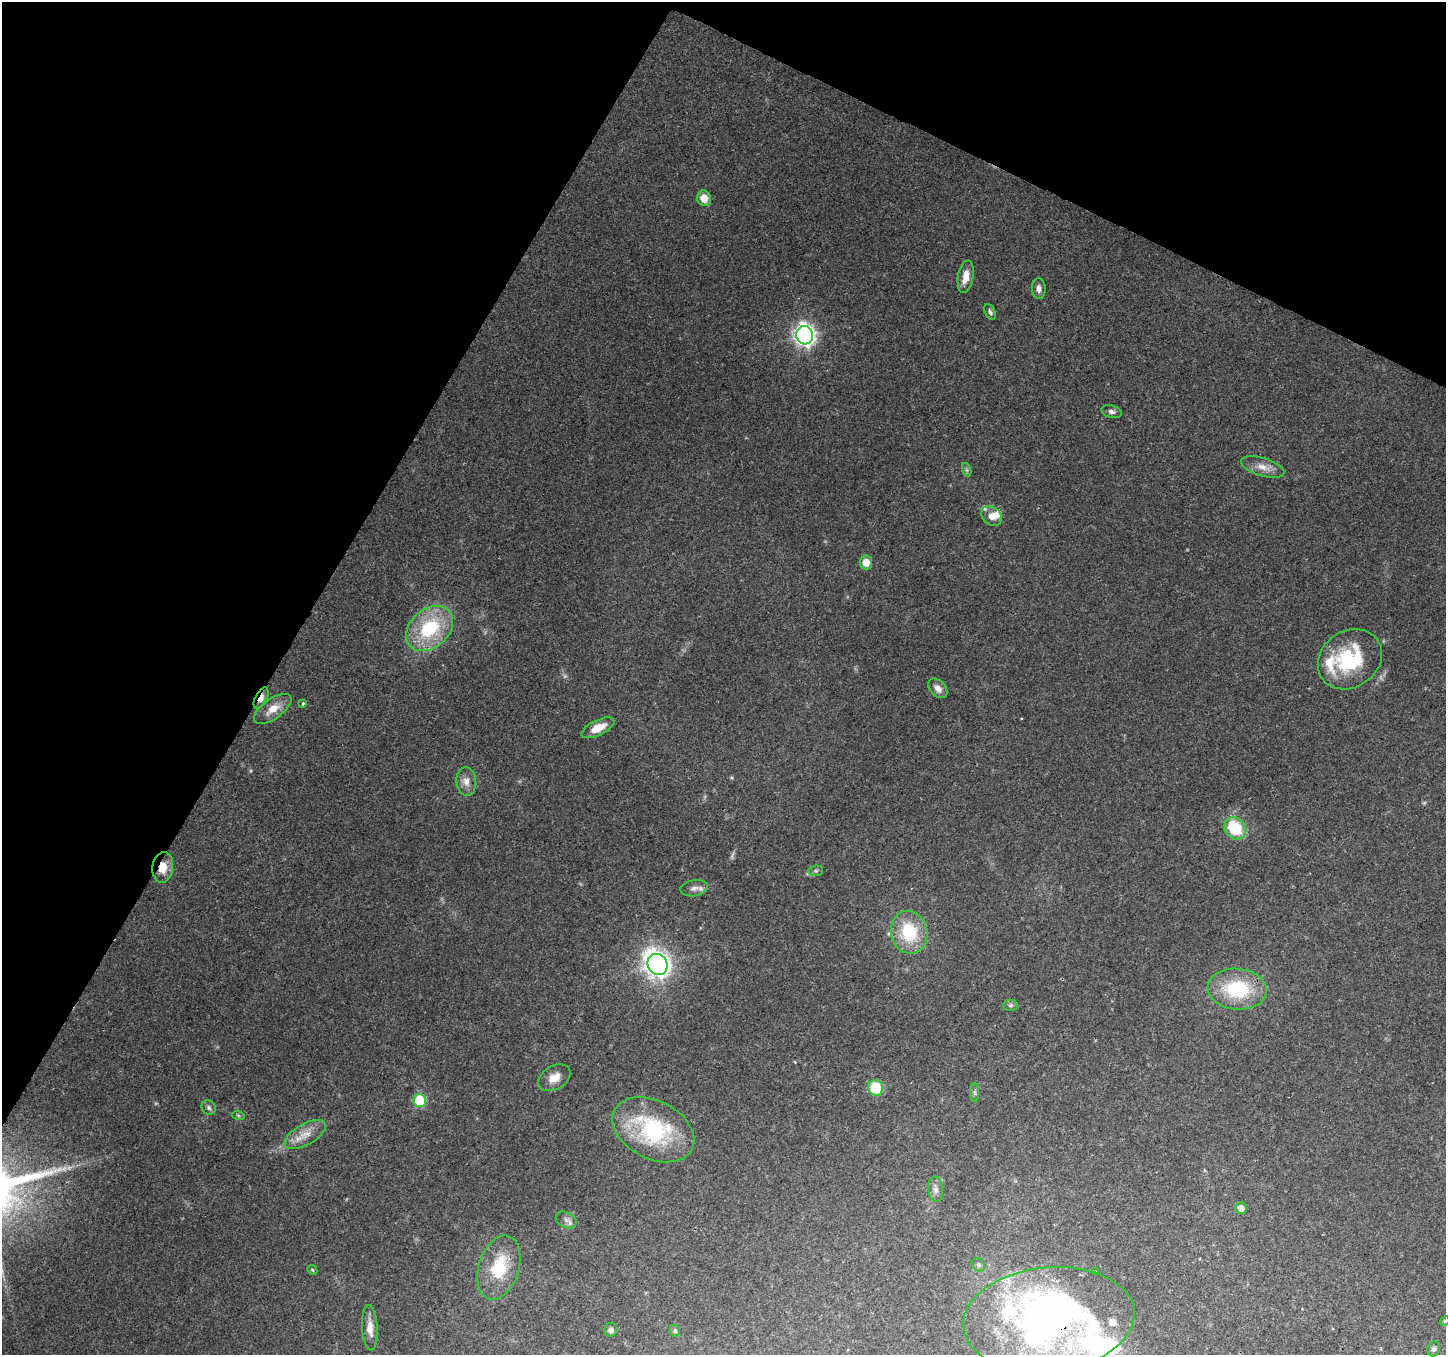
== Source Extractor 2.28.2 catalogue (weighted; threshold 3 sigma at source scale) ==
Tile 2 of 4 x 4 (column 2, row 1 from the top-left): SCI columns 1447-2890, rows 4261-5613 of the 5785 x 5878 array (HDU 1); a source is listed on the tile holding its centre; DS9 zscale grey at full resolution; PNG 1448 x 1357 px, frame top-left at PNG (2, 2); each listed source drawn as its Kron ellipse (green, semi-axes under 4 px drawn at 4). Shown black and unused: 27% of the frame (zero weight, under 2 of 3 exposures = <1% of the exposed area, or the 3 px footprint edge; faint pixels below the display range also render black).
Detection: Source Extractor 2.28.2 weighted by HDU 2 'WHT'; one run over the whole footprint, this tile lists its part. Background 0.142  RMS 0.0071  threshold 0.0321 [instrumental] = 3 sigma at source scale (4.5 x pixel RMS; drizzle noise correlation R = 1.50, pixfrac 1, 0.0396/0.0396 arcsec/px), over >= 5 px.
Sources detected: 56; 3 too faint to see at this stretch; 1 inside a brighter object's white glare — neither listed nor drawn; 5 inside a brighter listed object's ellipse — not listed separately; the other 47 listed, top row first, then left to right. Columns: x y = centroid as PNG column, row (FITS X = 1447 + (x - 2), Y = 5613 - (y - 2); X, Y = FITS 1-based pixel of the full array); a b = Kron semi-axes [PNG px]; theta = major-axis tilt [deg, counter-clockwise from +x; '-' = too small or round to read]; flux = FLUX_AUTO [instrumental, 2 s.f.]
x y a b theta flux
704 198 8 7 - 9.5
966 277 16 7 79 8.2
1039 288 11 7 -87 3.9
990 312 8 5 -65 1.7
805 335 9 8 - 360
1112 412 10 6 -14 2.5
1263 467 22 9 -17 7.4
967 470 7 4 -71 1.5
991 516 11 8 -39 5.9
866 562 7 6 - 8.5
430 628 26 19 41 49
1350 659 34 28 35 54
938 688 11 7 -46 4.2
261 698 12 6 63 5
303 703 3 3 - 1.3
273 709 22 10 35 10
598 728 18 7 25 9.4
466 781 14 10 -84 6.1
1235 828 12 9 -51 33
163 867 15 10 82 10
816 871 7 5 6 1.3
694 888 14 8 10 4
909 932 21 18 -77 37
658 964 11 9 -57 500
1237 989 30 20 -5 48
1011 1005 7 5 0 1.7
554 1078 17 11 31 8.4
876 1088 8 7 - 26
975 1093 9 4 -90 1.7
420 1101 6 6 - 45
209 1108 8 6 -48 2
238 1115 6 4 -19 0.92
653 1130 43 29 -27 79
305 1134 23 10 29 10
935 1189 13 7 -86 3.8
1241 1208 6 5 - 5.1
566 1220 11 7 -26 3.3
978 1265 7 6 - 1.6
499 1268 33 20 72 34
312 1270 5 4 - 0.9
1096 1272 3 3 - 0.79
1049 1319 86 52 6 400
1445 1321 5 4 - 0.91
370 1328 23 7 -86 7.4
611 1330 7 6 - 2.6
675 1331 6 5 - 1.5
1434 1349 7 6 - 1.9
Overlapping masked pixels (flux is a lower limit): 3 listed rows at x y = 261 698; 163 867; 1049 1319
Isophote crosses this tile's border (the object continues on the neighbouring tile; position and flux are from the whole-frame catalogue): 1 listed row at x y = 1445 1321